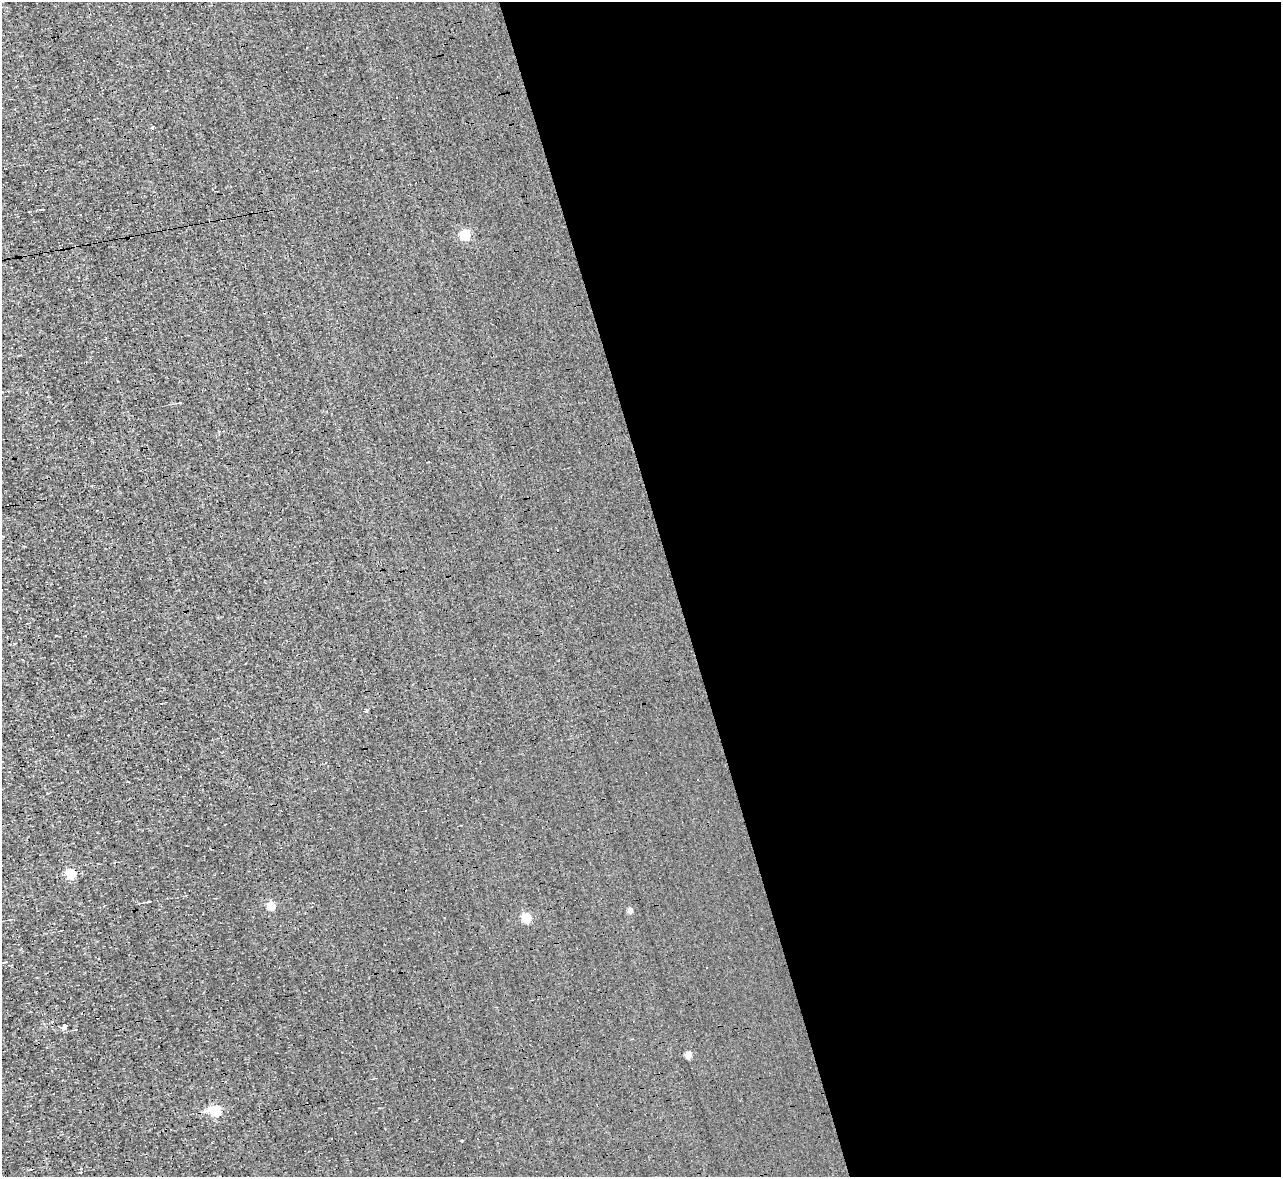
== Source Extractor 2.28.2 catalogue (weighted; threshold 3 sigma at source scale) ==
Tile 8 of 4 x 4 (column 4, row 2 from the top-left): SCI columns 3839-5117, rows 2497-3671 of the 5117 x 5112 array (HDU 1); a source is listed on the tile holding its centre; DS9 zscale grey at full resolution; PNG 1283 x 1179 px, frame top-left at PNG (2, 2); no overlay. Shown black and unused: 47% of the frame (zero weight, under 3 of 4 exposures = <1% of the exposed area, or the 3 px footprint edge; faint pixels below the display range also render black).
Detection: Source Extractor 2.28.2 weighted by HDU 2 'WHT'; one run over the whole footprint, this tile lists its part. Background 0.00314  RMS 0.044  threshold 0.2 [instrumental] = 3 sigma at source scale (4.5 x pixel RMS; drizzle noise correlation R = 1.50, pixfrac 1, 0.05/0.05 arcsec/px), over >= 5 px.
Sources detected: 13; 1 cosmic-ray / hot-pixel residue — not listed; the other 12 listed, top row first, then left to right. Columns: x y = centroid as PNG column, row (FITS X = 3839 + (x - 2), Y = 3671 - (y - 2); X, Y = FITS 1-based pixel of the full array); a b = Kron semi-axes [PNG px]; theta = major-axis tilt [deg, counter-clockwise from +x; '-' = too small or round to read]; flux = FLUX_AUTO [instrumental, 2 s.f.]
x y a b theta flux
260 172 3 3 - 6.4
465 234 5 5 - 320
366 710 3 3 - 13
71 873 5 5 - 290
149 901 6 3 10 4.5
271 905 5 4 - 140
630 910 4 4 - 34
526 917 5 5 - 230
65 1026 3 3 - 69
688 1055 4 4 - 66
215 1110 5 5 - 360
462 1141 4 2 - 2.8
Overlapping masked pixels (flux is a lower limit): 1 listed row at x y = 71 873